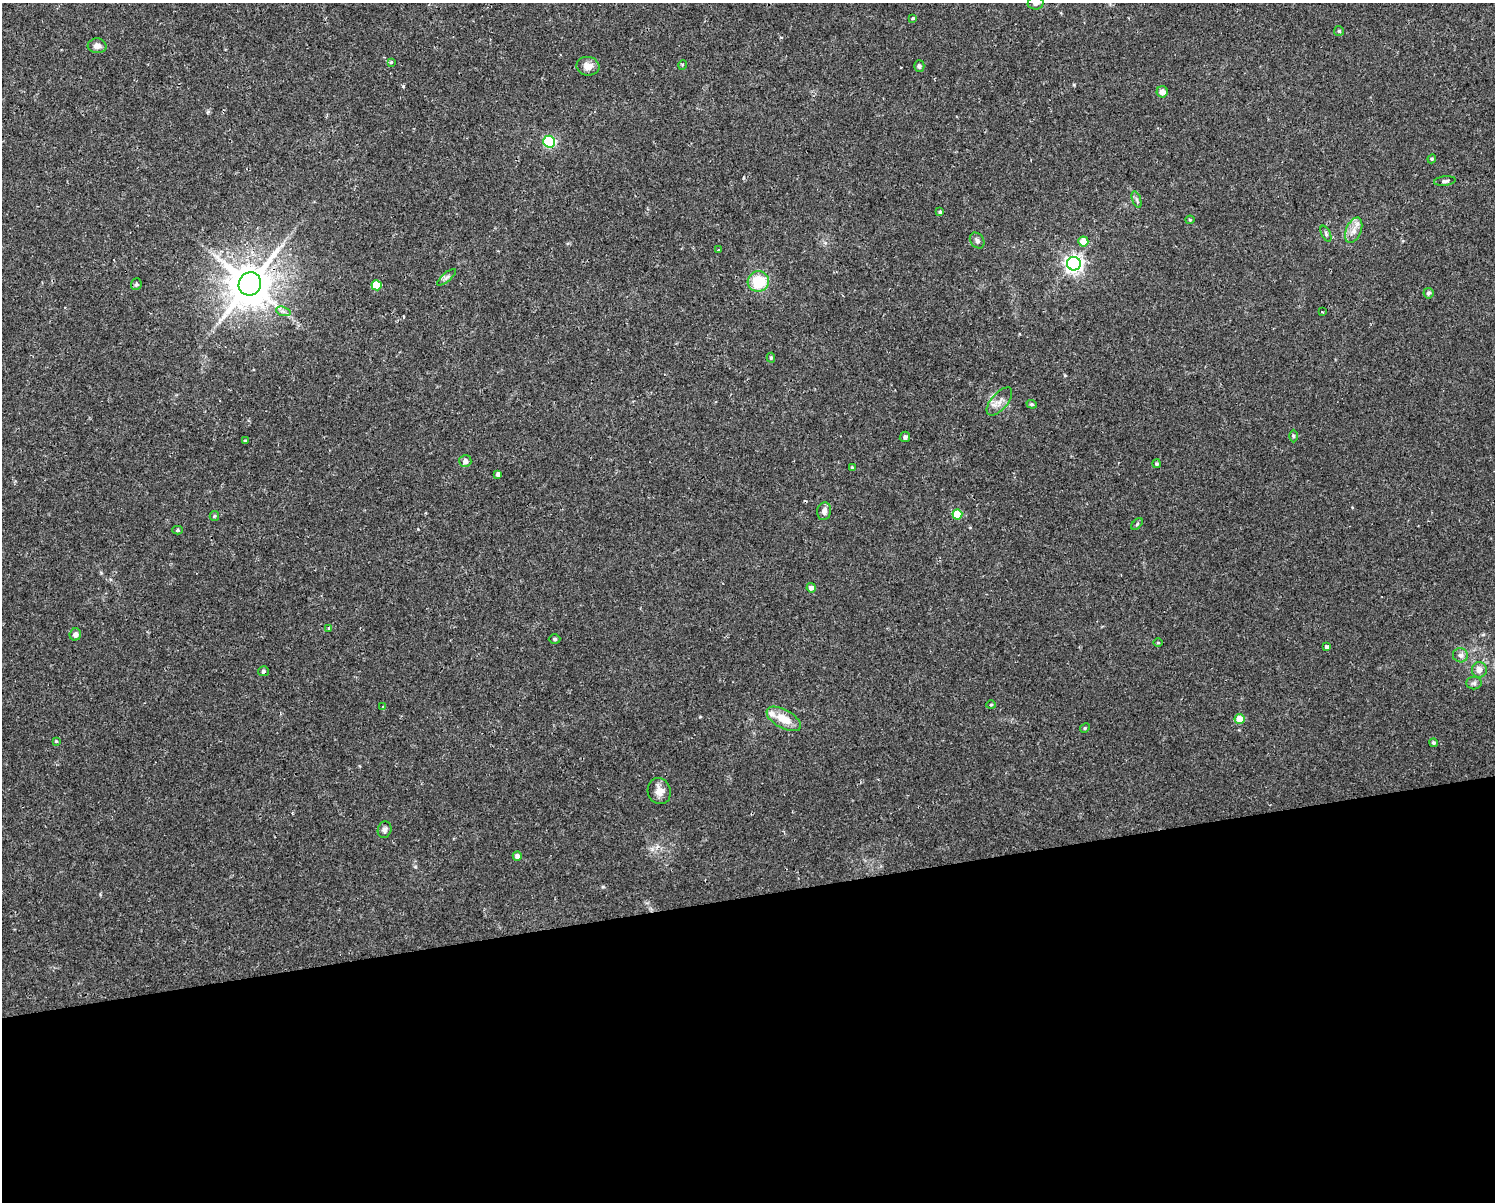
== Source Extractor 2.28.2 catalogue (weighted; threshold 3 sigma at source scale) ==
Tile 11 of 3 x 4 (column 2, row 4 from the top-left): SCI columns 1561-3053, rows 1-1200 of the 4573 x 4799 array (HDU 1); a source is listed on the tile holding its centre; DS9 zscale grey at full resolution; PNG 1497 x 1204 px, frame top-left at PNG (2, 3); each listed source drawn as its Kron ellipse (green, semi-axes under 4 px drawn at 4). Shown black and unused: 25% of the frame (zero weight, under 2 of 3 exposures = <1% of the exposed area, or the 3 px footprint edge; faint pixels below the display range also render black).
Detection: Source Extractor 2.28.2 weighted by HDU 2 'WHT'; one run over the whole footprint, this tile lists its part. Background 0.0342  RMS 0.0031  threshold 0.0142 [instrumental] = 3 sigma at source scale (4.5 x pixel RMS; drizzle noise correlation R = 1.50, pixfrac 1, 0.0396/0.0396 arcsec/px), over >= 5 px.
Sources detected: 66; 1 cosmic-ray / hot-pixel residue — neither listed nor drawn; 1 inside a brighter listed object's ellipse — not listed separately; the other 64 listed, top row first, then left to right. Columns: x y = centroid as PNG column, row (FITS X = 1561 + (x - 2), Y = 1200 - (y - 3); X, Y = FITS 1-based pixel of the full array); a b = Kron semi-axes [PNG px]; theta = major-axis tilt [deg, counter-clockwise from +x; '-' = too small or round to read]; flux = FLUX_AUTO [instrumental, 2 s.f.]
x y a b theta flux
1036 3 8 6 5 1.2
913 18 4 3 - 0.57
1339 31 5 5 - 0.43
97 46 9 7 -4 1.6
391 62 3 3 - 0.79
682 65 5 3 - 0.31
588 66 11 9 -9 2.6
919 66 6 5 - 0.77
1162 92 5 5 - 1.9
549 142 6 6 - 33
1432 159 4 4 - 0.38
1445 181 11 4 7 0.81
1137 200 8 3 -71 0.63
940 212 3 3 - 0.41
1190 220 4 4 - 0.34
1354 230 13 7 68 2.3
1326 234 8 4 -64 0.58
977 241 8 6 -53 0.96
1083 241 5 5 - 4.7
719 250 3 3 - 0.42
1074 264 7 6 - 140
447 277 12 4 40 0.83
758 281 11 10 - 11
136 284 6 5 - 0.71
250 284 12 11 - 1100
377 285 5 5 - 7.9
1428 293 5 5 - 0.66
283 311 7 4 -19 0.82
1322 312 3 2 - 0.65
771 358 5 4 - 0.49
999 401 17 8 49 2.4
1032 404 5 4 - 0.48
1293 436 6 4 -89 0.42
905 437 5 5 - 0.77
245 441 3 3 - 0.4
465 461 6 6 - 1.3
1157 464 4 4 - 0.45
852 468 4 3 - 0.43
498 474 4 4 - 0.91
824 511 9 7 81 1.5
957 514 5 5 - 7.9
214 516 5 4 - 0.41
1137 524 7 4 46 0.42
178 530 5 4 - 0.39
811 588 5 4 - 1.3
329 628 4 3 - 0.61
75 634 6 5 - 1.5
555 639 6 4 1 0.51
1158 643 5 3 - 0.29
1326 647 4 4 - 0.66
1460 655 7 7 - 1.2
1479 670 7 7 - 2
263 671 5 5 - 0.58
1474 683 8 6 -1 0.8
991 705 4 4 - 0.36
382 707 4 2 - 0.25
784 719 19 9 -29 5.4
1239 719 5 5 - 5.1
1085 728 5 4 - 0.34
56 741 3 3 - 0.29
1433 743 4 4 - 0.52
659 791 13 11 -69 2.7
385 830 8 6 73 0.95
517 856 5 4 - 1.6
Overlapping masked pixels (flux is a lower limit): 1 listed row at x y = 250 284
Isophote crosses this tile's border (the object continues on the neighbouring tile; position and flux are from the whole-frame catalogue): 1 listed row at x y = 1036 3
Unlisted compact peaks at least as high as the median listed source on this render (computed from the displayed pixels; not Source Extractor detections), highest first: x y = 403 86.